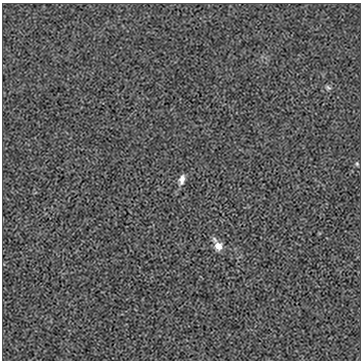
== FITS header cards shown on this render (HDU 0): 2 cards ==
NAXIS1  =                  359
NAXIS2  =                  358

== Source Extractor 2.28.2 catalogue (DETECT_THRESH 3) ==
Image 359 x 358 px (HDU 0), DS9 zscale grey, 1 PNG px = 1 image px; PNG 363 x 362 px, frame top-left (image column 1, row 358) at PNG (2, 3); no overlay
Background 0.00226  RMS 0.073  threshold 0.219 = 3 sigma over >= 5 px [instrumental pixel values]
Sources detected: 4; all 4 listed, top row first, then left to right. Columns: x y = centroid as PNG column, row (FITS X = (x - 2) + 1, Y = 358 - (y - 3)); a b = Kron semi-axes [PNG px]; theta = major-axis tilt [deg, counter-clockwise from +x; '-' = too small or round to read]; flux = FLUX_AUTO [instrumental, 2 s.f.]
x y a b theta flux
328 87 8 5 -37 10
357 164 5 4 - 6.8
182 179 12 6 75 30
218 246 10 9 - 43